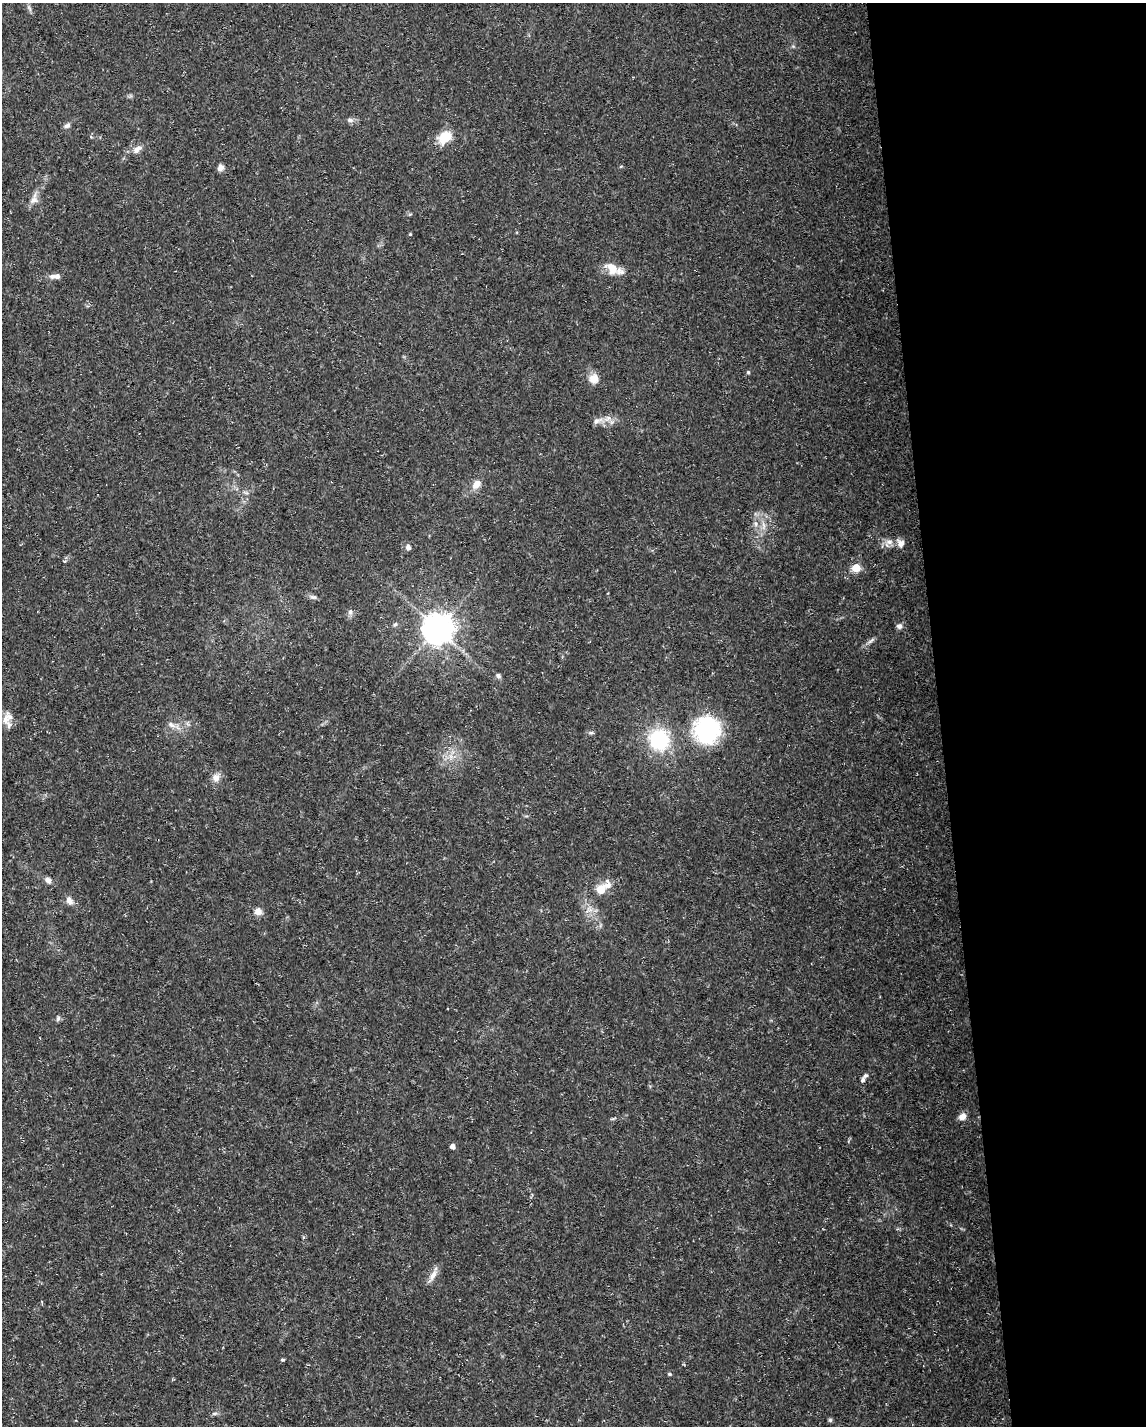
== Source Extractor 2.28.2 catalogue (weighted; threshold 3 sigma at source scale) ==
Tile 8 of 4 x 3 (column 4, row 2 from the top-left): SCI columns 3431-4574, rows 1477-2900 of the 4574 x 4333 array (HDU 1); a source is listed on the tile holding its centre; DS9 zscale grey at full resolution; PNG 1148 x 1428 px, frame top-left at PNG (2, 3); no overlay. Shown black and unused: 18% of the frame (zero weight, under 3 of 5 exposures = <1% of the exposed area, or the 3 px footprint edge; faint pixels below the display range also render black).
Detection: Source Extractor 2.28.2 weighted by HDU 2 'WHT'; one run over the whole footprint, this tile lists its part. Background 0.0294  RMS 0.0029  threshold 0.013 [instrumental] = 3 sigma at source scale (4.5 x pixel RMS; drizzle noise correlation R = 1.50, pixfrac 1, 0.0396/0.0396 arcsec/px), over >= 5 px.
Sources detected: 50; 3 inside a brighter listed object's ellipse — not listed separately; the other 47 listed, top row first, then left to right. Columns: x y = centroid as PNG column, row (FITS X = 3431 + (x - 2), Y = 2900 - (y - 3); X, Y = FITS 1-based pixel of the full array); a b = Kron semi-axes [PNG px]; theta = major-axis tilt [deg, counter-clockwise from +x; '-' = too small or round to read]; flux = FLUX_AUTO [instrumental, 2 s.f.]
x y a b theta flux
29 8 11 4 -58 0.71
350 120 9 6 -9 0.91
67 126 9 5 25 0.86
445 137 19 14 36 5.3
136 150 11 8 58 1.6
221 167 8 7 - 1.2
34 200 11 8 27 1.7
410 234 4 3 - 0.25
612 268 20 13 -43 3.9
55 276 14 6 3 1.6
748 372 5 4 - 0.38
594 379 14 13 - 2.6
608 418 13 7 28 2
476 484 12 9 43 2.5
756 524 7 4 -90 0.7
763 526 12 5 -90 1.4
889 542 11 8 -7 1.9
900 543 11 10 - 1.7
408 547 7 6 - 1
856 568 5 5 - 9.3
313 597 10 5 -15 0.78
350 612 9 6 81 0.87
395 624 6 5 - 0.52
899 626 8 7 - 1
437 628 9 9 - 480
871 641 14 4 38 0.93
498 676 7 6 - 0.71
6 719 21 9 71 2.7
171 725 10 6 -38 1.2
707 730 28 26 71 30
591 733 8 4 -7 0.49
659 740 16 16 - 24
216 778 11 9 -53 2
48 880 9 7 -46 1.3
601 890 15 10 57 4.4
69 900 12 8 -58 1.7
258 911 9 9 - 1.8
58 1018 8 5 64 0.58
863 1079 9 6 69 0.98
962 1116 8 7 - 2.1
613 1119 6 4 19 0.36
452 1146 4 4 - 1.4
433 1275 19 7 61 2.2
282 1360 5 4 - 0.37
669 1374 5 4 - 0.39
214 1413 8 4 0 0.55
830 1420 5 5 - 0.46